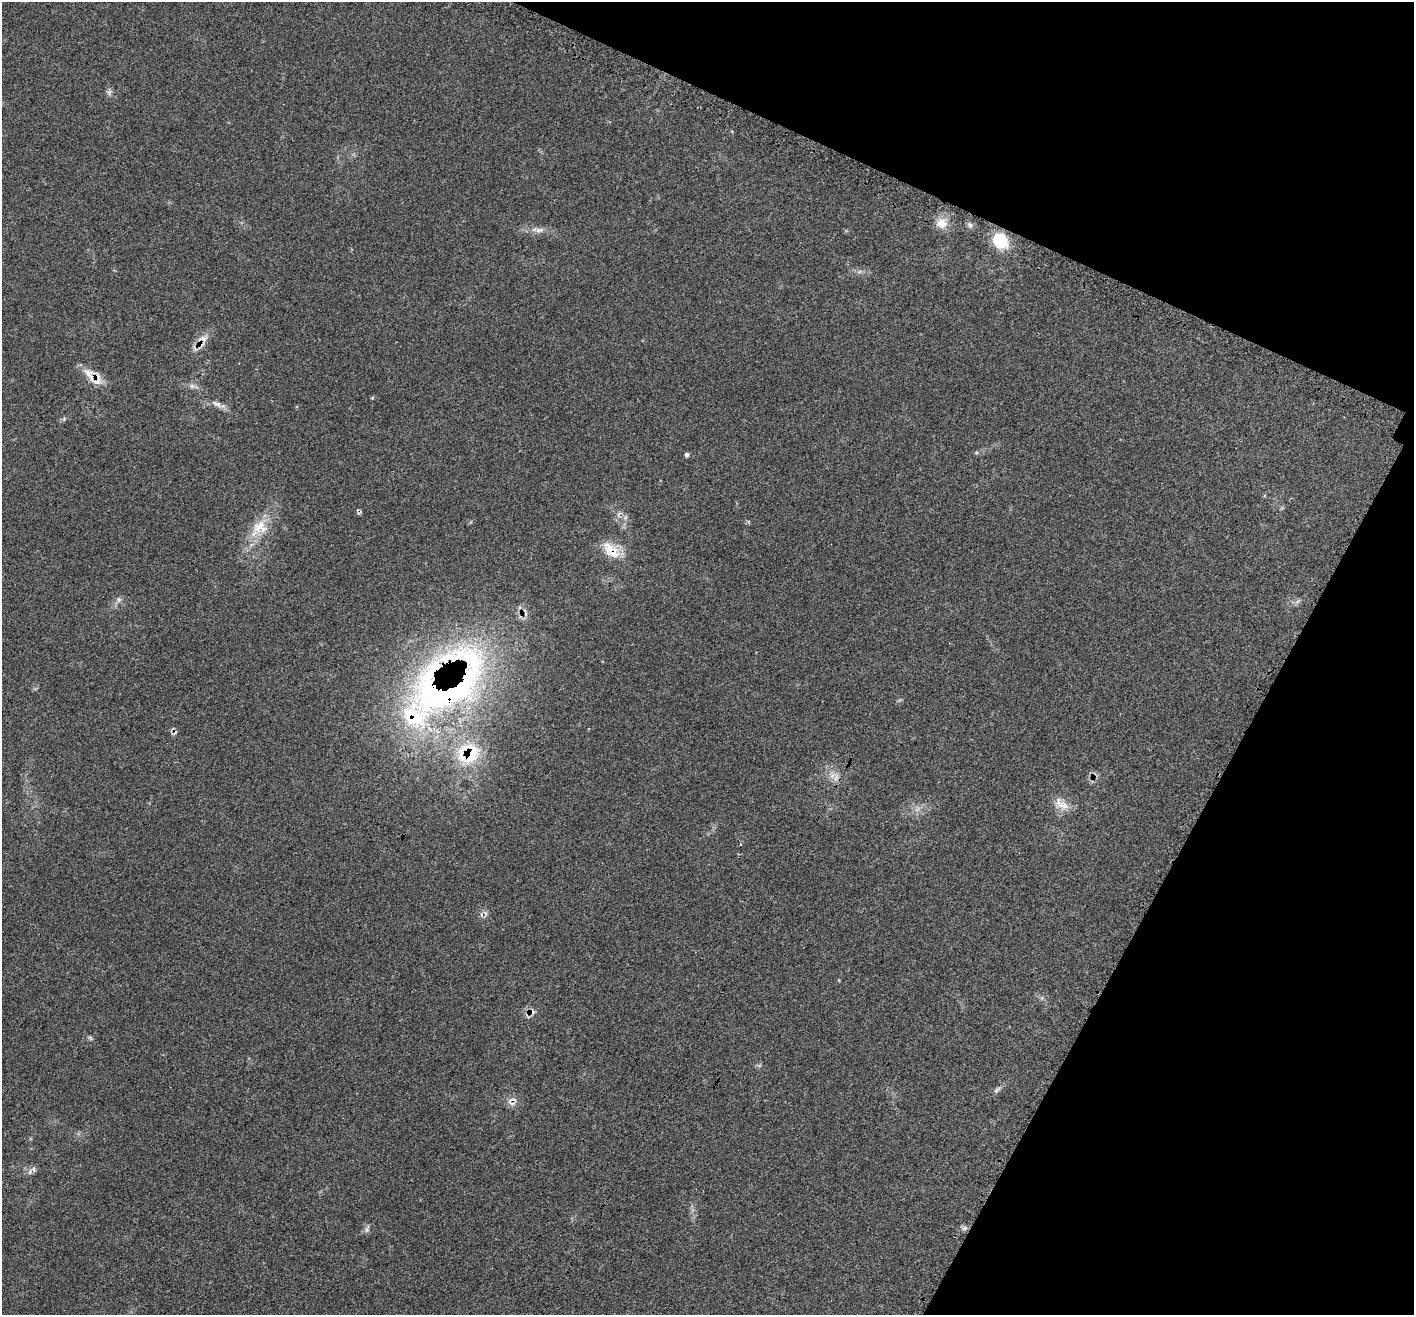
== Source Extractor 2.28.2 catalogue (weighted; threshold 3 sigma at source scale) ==
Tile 8 of 4 x 4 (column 4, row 2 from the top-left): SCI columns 4261-5672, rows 2934-4246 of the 5693 x 5706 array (HDU 1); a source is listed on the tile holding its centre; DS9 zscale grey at full resolution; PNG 1416 x 1317 px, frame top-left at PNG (2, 2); no overlay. Shown black and unused: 22% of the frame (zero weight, under 3 of 4 exposures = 2% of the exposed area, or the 3 px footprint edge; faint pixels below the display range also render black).
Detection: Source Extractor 2.28.2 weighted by HDU 2 'WHT'; one run over the whole footprint, this tile lists its part. Background 0.0705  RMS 0.0055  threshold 0.0249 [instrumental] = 3 sigma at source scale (4.5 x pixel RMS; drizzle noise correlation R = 1.50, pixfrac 1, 0.05/0.05 arcsec/px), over >= 5 px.
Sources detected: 30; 1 rendered entirely black (masked); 3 cosmic-ray / hot-pixel residue — not listed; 3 inside a brighter listed object's ellipse — not listed separately; the other 23 listed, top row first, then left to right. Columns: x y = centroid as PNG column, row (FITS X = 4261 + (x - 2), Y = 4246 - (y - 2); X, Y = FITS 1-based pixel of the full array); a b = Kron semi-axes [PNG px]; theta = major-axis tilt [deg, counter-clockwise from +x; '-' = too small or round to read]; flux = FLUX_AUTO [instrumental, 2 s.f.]
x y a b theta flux
942 223 15 13 -10 6.5
970 225 8 4 -59 1.4
539 230 13 6 6 2.7
1000 240 13 11 -49 25
203 339 11 8 -33 3.4
89 373 18 13 -28 7.5
192 386 6 6 - 1.5
372 398 5 3 - 0.54
217 404 15 6 -29 3.2
687 455 4 4 - 1.7
259 526 24 14 42 12
609 547 21 17 -62 9.7
119 599 7 6 - 1.4
452 657 74 19 17 53
414 717 44 31 -25 50
470 754 29 24 -88 28
836 777 12 6 71 2.6
1063 805 19 12 -27 6.6
90 1038 8 3 -45 0.81
996 1091 6 4 -72 0.81
30 1172 7 4 89 1.1
964 1228 8 6 21 1.5
367 1230 6 6 - 1.3
Overlapping masked pixels (flux is a lower limit): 5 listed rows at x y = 89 373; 609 547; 452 657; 414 717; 470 754